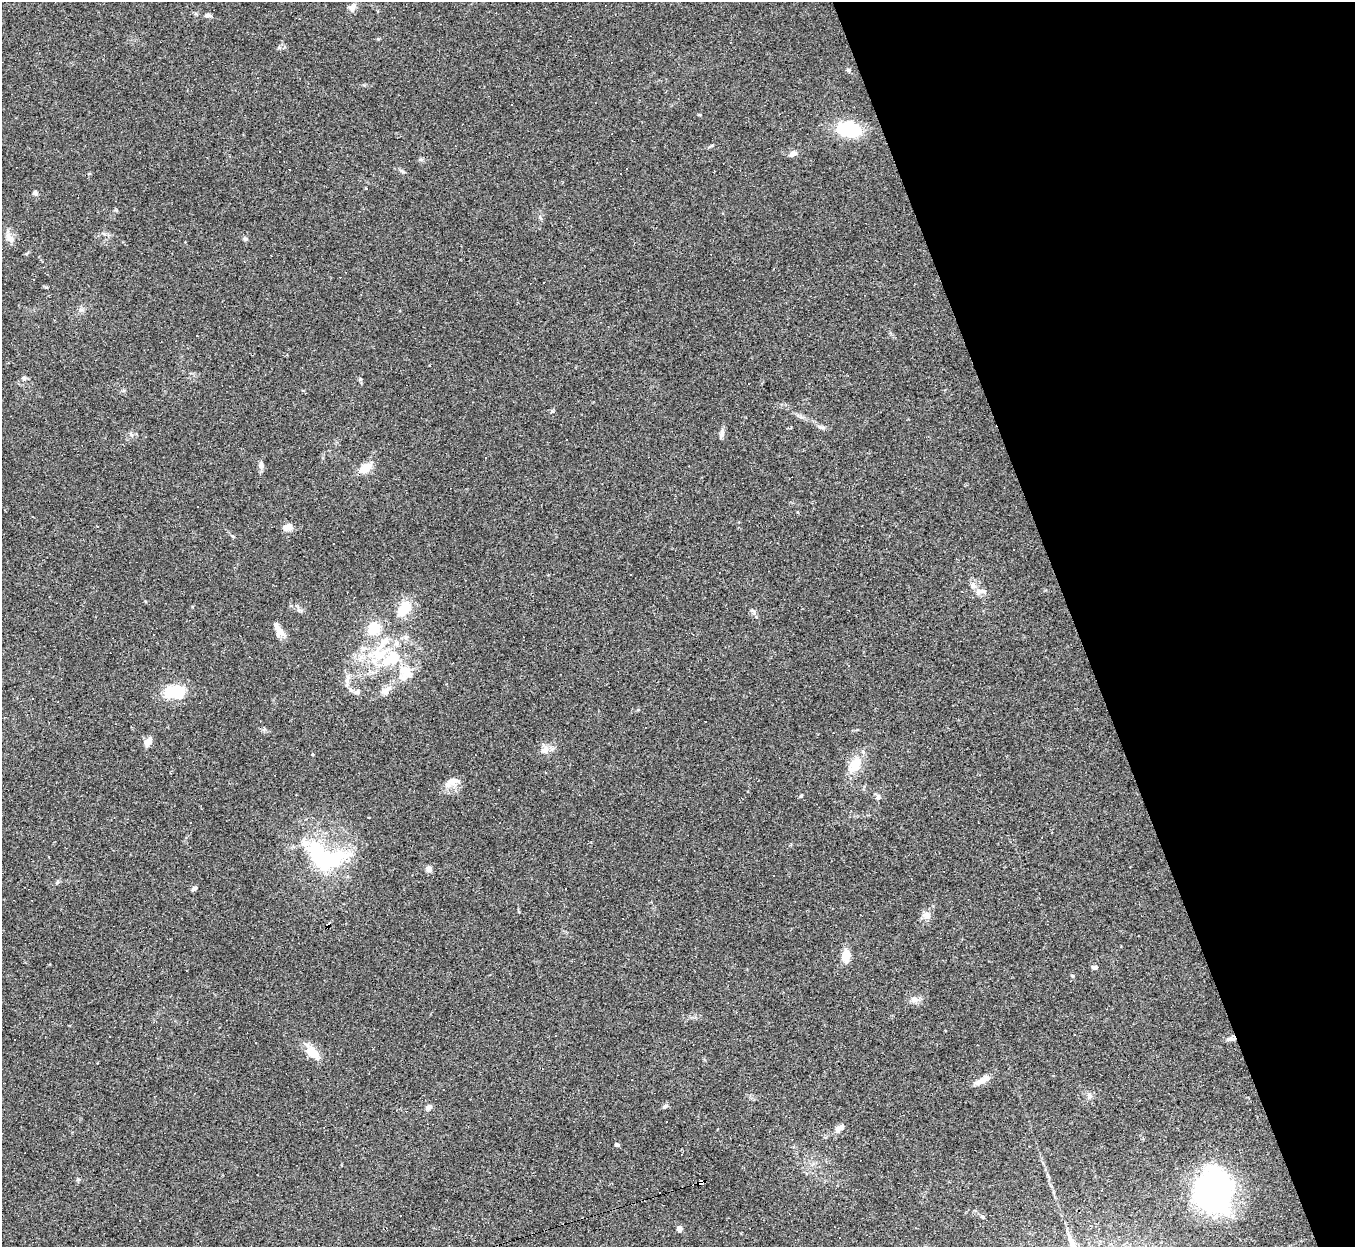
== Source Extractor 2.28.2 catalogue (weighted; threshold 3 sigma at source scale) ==
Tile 12 of 4 x 4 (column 4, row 3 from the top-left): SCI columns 4060-5412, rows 1517-2761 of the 5412 x 5396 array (HDU 1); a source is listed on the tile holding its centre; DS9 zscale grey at full resolution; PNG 1357 x 1249 px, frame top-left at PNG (2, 2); no overlay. Shown black and unused: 21% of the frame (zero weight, under 2 of 3 exposures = <1% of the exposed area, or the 3 px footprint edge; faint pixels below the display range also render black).
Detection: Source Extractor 2.28.2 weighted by HDU 2 'WHT'; one run over the whole footprint, this tile lists its part. Background 0.0861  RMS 0.0075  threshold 0.0339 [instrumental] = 3 sigma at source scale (4.5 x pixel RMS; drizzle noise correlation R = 1.50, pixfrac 1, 0.05/0.05 arcsec/px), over >= 5 px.
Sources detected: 97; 1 inside a brighter object's white glare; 31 cosmic-ray / hot-pixel residue — not listed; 4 inside a brighter listed object's ellipse — not listed separately; the other 61 listed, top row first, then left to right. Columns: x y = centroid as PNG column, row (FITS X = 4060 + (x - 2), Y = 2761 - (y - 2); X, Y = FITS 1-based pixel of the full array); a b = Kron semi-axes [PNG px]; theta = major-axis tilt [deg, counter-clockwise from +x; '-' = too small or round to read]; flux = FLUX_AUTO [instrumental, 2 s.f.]
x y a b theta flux
352 8 11 8 67 3.9
208 15 9 5 -6 2.3
848 70 6 5 - 1.2
511 104 2 2 - 0.71
849 129 21 12 -8 50
793 153 11 7 17 3.1
35 193 7 5 -35 1.5
116 210 6 3 -71 0.8
9 237 16 8 -51 4.8
245 239 6 4 -1 1.1
33 279 2 2 - 0.57
197 336 2 2 - 0.42
24 378 6 5 - 1.4
820 427 7 4 -19 1.6
722 433 13 5 85 2.8
131 434 7 4 -45 1.3
261 465 9 6 90 3
365 468 19 10 34 9.7
288 527 9 7 16 6.5
979 592 14 9 15 4.3
404 608 16 10 50 20
374 628 12 10 52 20
280 631 17 9 -55 6.6
380 654 39 20 12 43
407 671 20 16 61 14
347 680 9 7 -76 3.6
386 690 19 8 37 6.2
174 692 17 10 1 39
357 692 9 6 33 2.2
705 721 3 2 - 0.5
148 741 9 6 42 6.5
545 749 12 8 39 4.6
313 754 4 3 - 0.65
855 764 22 12 59 16
546 773 3 2 - 0.56
451 781 20 9 39 6.7
878 797 7 6 - 2
305 844 52 18 -10 28
49 857 3 2 - 0.51
324 862 52 22 19 64
429 869 8 7 - 2.9
57 882 6 4 89 1
194 889 7 4 32 2
927 915 11 9 -58 4.3
846 956 10 7 80 15
1095 967 8 5 19 1.6
915 1000 11 8 -26 3.9
110 1037 3 2 - 0.61
1231 1039 12 5 6 2.9
312 1052 21 10 -44 12
982 1080 22 7 26 6.7
1090 1095 8 6 -87 2.3
665 1106 8 5 30 1.6
428 1107 7 6 - 2.9
841 1127 12 7 31 3.5
617 1145 5 4 - 2.1
78 1179 5 5 - 1.1
702 1183 6 4 22 210
1214 1190 43 33 -85 180
983 1217 7 4 -20 1.2
679 1229 6 5 - 3.8
Overlapping masked pixels (flux is a lower limit): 2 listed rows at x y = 1231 1039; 702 1183
Unlisted compact peaks at least as high as the median listed source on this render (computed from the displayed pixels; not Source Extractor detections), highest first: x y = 552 411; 360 379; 801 796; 1073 976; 403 172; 299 610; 232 536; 801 417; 378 39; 46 287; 699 115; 540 217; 364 85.